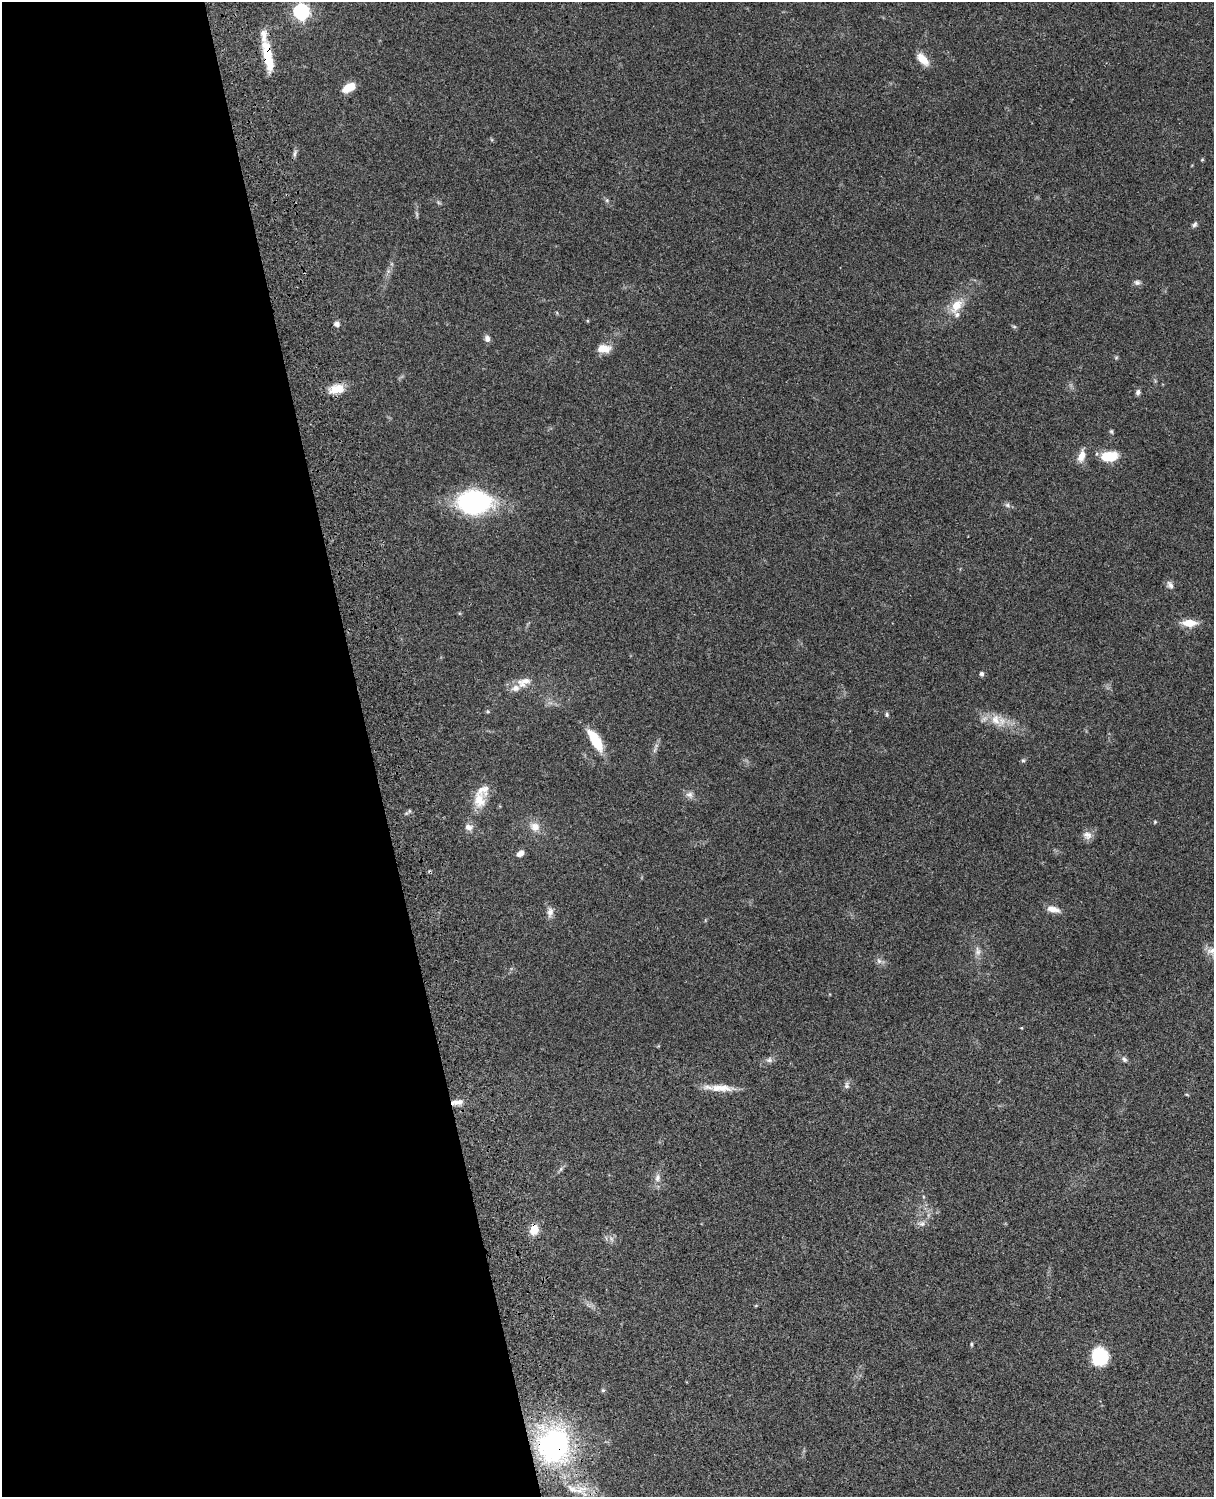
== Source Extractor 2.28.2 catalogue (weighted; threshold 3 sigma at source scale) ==
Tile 5 of 4 x 3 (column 1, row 2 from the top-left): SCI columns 122-1333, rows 1773-3267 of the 5087 x 4926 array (HDU 1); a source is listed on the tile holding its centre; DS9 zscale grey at full resolution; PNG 1216 x 1499 px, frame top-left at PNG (2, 2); no overlay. Shown black and unused: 31% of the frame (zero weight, under 3 of 4 exposures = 6% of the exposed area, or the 3 px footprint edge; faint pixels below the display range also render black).
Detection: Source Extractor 2.28.2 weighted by HDU 2 'WHT'; one run over the whole footprint, this tile lists its part. Background 0.0958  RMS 0.0062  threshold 0.028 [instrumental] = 3 sigma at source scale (4.5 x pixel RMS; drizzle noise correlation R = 1.50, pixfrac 1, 0.05/0.05 arcsec/px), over >= 5 px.
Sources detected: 62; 1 cosmic-ray / hot-pixel residue — not listed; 4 inside a brighter listed object's ellipse — not listed separately; the other 57 listed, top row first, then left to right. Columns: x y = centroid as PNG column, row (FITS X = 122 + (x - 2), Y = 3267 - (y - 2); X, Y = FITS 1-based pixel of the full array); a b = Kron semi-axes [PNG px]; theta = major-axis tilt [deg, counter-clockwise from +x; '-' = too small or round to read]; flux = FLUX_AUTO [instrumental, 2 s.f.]
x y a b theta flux
301 12 7 6 - 160
268 56 34 9 -78 20
922 59 18 9 -46 7.1
349 87 13 7 27 10
294 154 9 4 71 1.5
1202 159 5 3 - 0.58
1194 224 8 5 56 1.5
1137 282 8 7 - 1.9
956 306 20 11 57 10
587 321 5 3 - 0.57
337 324 7 6 - 2.1
1014 327 6 4 -2 0.85
487 339 8 7 - 2.6
604 349 17 10 1 7
336 389 19 11 12 9.7
1138 392 7 5 79 1.9
1111 431 6 5 - 0.9
1081 456 15 8 73 5.9
1109 456 15 9 4 19
474 502 25 17 -1 110
1008 505 8 6 -22 1.6
1170 585 12 7 -58 2.6
1189 623 15 7 0 9.8
982 674 4 4 - 2
524 682 22 12 22 7.8
488 712 5 3 - 0.69
887 714 5 5 - 1
996 720 18 12 -60 8.5
595 740 24 9 -59 18
1023 760 5 5 - 0.98
689 794 10 8 0 2.8
479 800 22 16 86 11
1155 822 5 4 - 0.64
469 827 10 8 -20 3.4
535 827 13 11 -28 5.9
1087 835 13 10 -23 3.8
520 853 9 7 38 3.1
1053 909 17 7 -11 4.9
550 912 14 8 86 3.4
978 951 13 8 -88 3.3
879 961 9 6 -62 2.1
1124 1059 7 6 - 1.5
769 1060 9 8 - 2
847 1086 10 6 -89 1.9
723 1088 29 10 -7 9.9
1187 1095 5 3 - 0.55
457 1102 15 6 10 3.8
561 1169 7 4 71 1.1
657 1178 12 7 75 3.3
922 1224 9 6 -11 2.3
534 1229 10 8 75 9.3
612 1239 7 4 -70 1.3
971 1344 5 3 - 0.76
1099 1356 17 15 -90 27
603 1390 6 5 - 0.93
554 1445 46 40 69 97
572 1489 18 6 -30 4.5
Overlapping masked pixels (flux is a lower limit): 3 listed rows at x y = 268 56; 534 1229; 554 1445